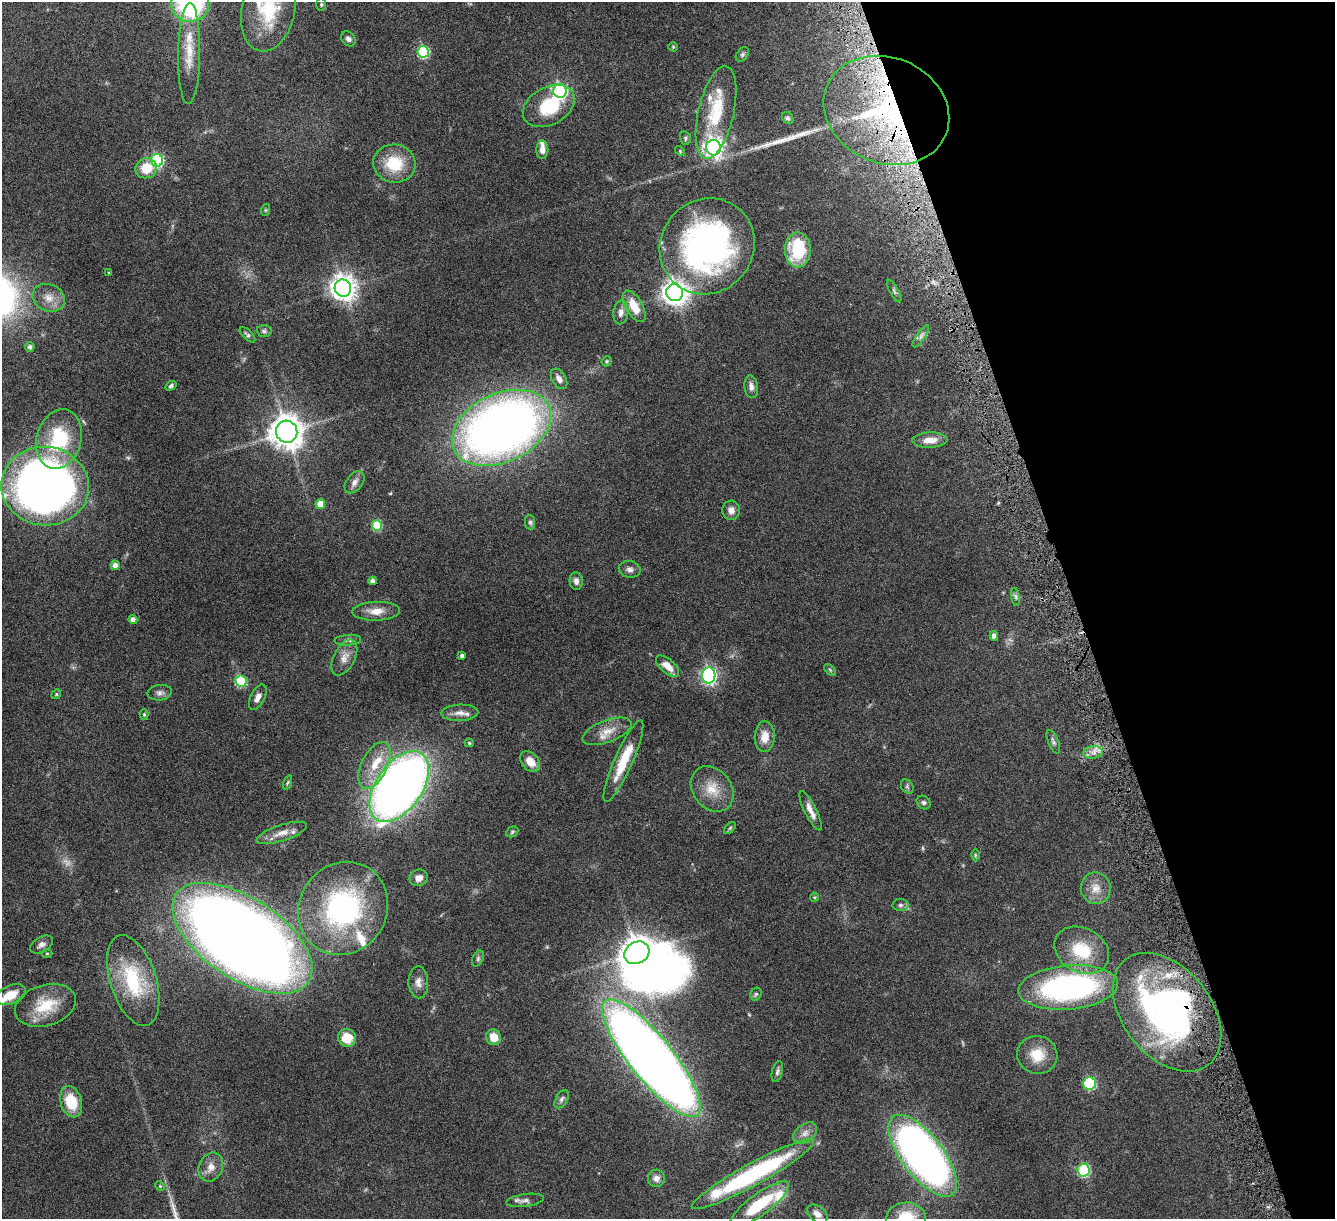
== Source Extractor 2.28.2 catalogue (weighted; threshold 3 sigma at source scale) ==
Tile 12 of 4 x 4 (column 4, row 3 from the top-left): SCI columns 4022-5354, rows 1379-2595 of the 5378 x 5312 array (HDU 1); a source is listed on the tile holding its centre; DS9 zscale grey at full resolution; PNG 1337 x 1221 px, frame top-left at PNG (2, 2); each listed source drawn as its Kron ellipse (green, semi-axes under 4 px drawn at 4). Shown black and unused: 19% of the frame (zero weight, under 4 of 8 exposures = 1% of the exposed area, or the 3 px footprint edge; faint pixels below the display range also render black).
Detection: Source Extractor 2.28.2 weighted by HDU 2 'WHT'; one run over the whole footprint, this tile lists its part. Background 0.0526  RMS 0.0039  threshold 0.0158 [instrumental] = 3 sigma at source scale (4.09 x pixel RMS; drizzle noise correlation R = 1.36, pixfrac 0.8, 0.05/0.05 arcsec/px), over >= 5 px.
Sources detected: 141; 2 too faint to see at this stretch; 3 inside a brighter object's white glare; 1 long thin detection or spike segment (spike, bleed or trail) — neither listed nor drawn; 12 inside a brighter listed object's ellipse — not listed separately; the other 123 listed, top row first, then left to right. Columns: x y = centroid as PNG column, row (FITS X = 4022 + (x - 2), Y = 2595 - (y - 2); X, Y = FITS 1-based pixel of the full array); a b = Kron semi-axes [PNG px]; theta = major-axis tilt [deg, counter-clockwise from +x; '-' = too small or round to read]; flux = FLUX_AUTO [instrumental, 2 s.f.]
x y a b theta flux
190 4 19 18 - 54
321 4 6 5 - 0.57
268 10 42 26 77 22
348 39 8 6 -48 1.2
673 47 5 5 - 0.38
423 52 6 5 - 30
189 53 50 11 89 9.3
742 54 8 5 51 0.69
560 91 7 6 - 85
549 106 28 18 29 18
886 110 64 53 -23 98
716 112 47 18 77 16
788 118 6 5 - 0.8
685 138 7 5 -73 0.62
713 148 8 7 - 180
542 150 9 6 -89 2.2
680 151 6 3 -47 0.36
157 160 6 6 - 45
394 164 21 19 -7 13
146 168 11 10 - 7.4
265 210 6 4 71 0.4
707 246 49 46 50 110
798 250 17 13 -90 19
109 272 4 2 - 0.23
343 288 8 8 - 340
894 291 12 3 -61 0.75
675 292 8 8 - 330
49 298 16 13 -23 4.4
634 306 17 8 -60 7.2
621 312 12 7 83 1.9
264 331 7 6 - 0.8
247 335 10 4 -45 0.76
921 336 13 4 57 1.2
30 347 5 4 - 1.1
607 361 5 5 - 0.6
559 379 11 7 -59 2
171 386 6 4 38 0.74
751 387 11 6 -83 1.8
501 428 52 34 25 290
287 432 11 10 - 520
59 439 30 22 76 23
930 440 18 7 2 3.9
355 482 12 8 53 1.9
45 486 44 39 -6 310
320 504 5 5 - 5.6
731 510 9 9 - 2.1
530 522 7 5 -80 0.72
377 525 5 5 - 16
115 565 4 4 - 2
630 569 11 8 -9 1.5
372 581 4 4 - 1.4
576 581 9 6 -83 1.6
1015 597 9 4 -81 0.88
376 611 24 9 2 4.3
133 620 4 4 - 1.8
994 636 5 4 - 1.9
348 640 13 5 4 1
462 656 4 4 - 1.2
344 657 19 10 63 3.4
668 666 14 7 -40 3.6
830 670 7 4 -46 0.53
709 675 8 6 87 110
241 681 6 5 - 24
160 693 12 8 7 1.5
56 694 5 4 - 0.44
258 697 13 7 63 2.1
460 713 18 8 2 2.7
144 714 5 4 - 0.45
607 731 26 11 21 4.9
765 737 15 10 87 4.1
1053 742 12 5 -67 0.96
469 743 4 4 - 0.43
1093 752 10 6 9 2
623 761 44 9 66 11
530 762 11 8 -49 4.2
374 765 25 13 64 7.9
287 783 7 3 71 0.47
907 786 7 5 -57 0.69
399 787 40 23 55 290
712 789 24 19 -52 7.9
924 802 7 6 - 0.84
811 811 22 6 -63 2.9
730 828 7 4 46 0.54
512 832 6 5 - 0.58
282 833 26 8 18 3.5
975 855 6 4 -90 0.46
419 878 9 8 - 2.2
1096 888 16 15 - 4.3
814 897 4 4 - 0.38
900 905 8 6 2 0.88
343 908 48 43 56 66
242 938 80 40 -34 710
41 944 12 7 30 1.6
1082 950 29 22 -28 15
47 953 5 3 - 0.3
637 953 13 10 28 480
478 959 8 5 65 0.82
133 981 47 23 -72 24
418 982 16 10 -88 2.7
1068 987 50 22 5 90
756 994 7 5 61 0.68
11 995 15 9 23 5.7
45 1005 31 20 16 12
1167 1012 67 44 -51 120
494 1037 8 7 - 5.3
347 1038 9 8 - 7
1037 1055 20 19 - 7.7
651 1058 73 21 -51 530
777 1072 11 5 76 0.96
1090 1083 6 6 - 31
562 1099 10 5 58 0.99
71 1102 16 10 -74 10
805 1133 14 8 37 2.4
923 1156 49 21 -52 200
211 1167 15 11 67 3.3
1084 1170 6 6 - 31
753 1174 69 11 29 57
656 1178 8 8 - 1.9
160 1186 5 4 - 0.43
525 1200 19 6 7 1.7
759 1204 36 10 36 16
817 1214 11 7 -38 2.3
906 1218 20 15 2 9.6
Overlapping masked pixels (flux is a lower limit): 2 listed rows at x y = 886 110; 1167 1012
Isophote crosses this tile's border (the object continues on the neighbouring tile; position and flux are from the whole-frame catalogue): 4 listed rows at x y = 190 4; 268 10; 11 995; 906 1218